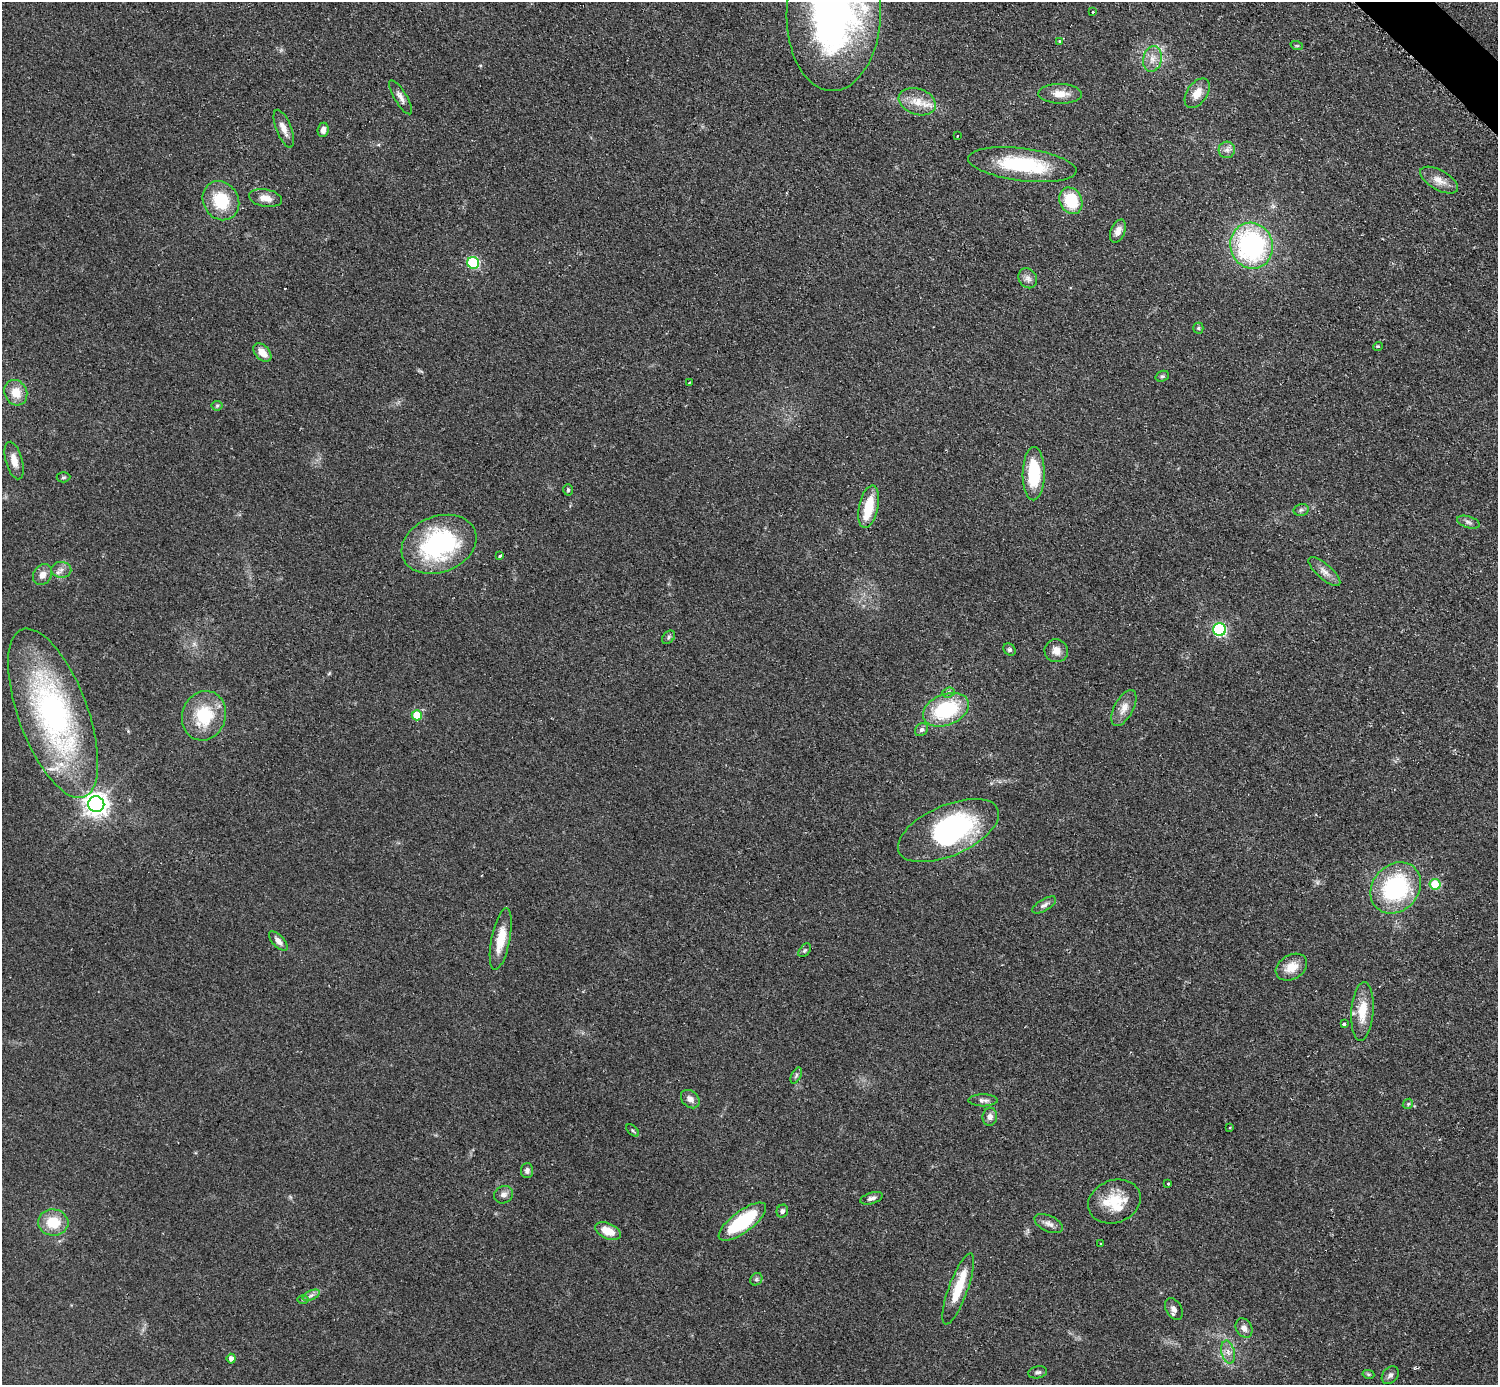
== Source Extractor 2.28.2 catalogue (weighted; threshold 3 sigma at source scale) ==
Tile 10 of 4 x 4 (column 2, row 3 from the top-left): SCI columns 1504-2999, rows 1690-3072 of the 5993 x 5993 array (HDU 1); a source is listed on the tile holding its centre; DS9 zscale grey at full resolution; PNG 1500 x 1387 px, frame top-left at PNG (2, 2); each listed source drawn as its Kron ellipse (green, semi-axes under 4 px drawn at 4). Shown black and unused: <1% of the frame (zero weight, under 2 of 3 exposures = <1% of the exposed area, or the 3 px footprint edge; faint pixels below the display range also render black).
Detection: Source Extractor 2.28.2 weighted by HDU 2 'WHT'; one run over the whole footprint, this tile lists its part. Background 0.0508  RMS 0.0077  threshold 0.0346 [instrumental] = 3 sigma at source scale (4.5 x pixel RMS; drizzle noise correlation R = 1.50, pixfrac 1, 0.05/0.05 arcsec/px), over >= 5 px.
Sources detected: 101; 1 inside a brighter object's white glare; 2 cosmic-ray / hot-pixel residue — neither listed nor drawn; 6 inside a brighter listed object's ellipse — not listed separately; the other 92 listed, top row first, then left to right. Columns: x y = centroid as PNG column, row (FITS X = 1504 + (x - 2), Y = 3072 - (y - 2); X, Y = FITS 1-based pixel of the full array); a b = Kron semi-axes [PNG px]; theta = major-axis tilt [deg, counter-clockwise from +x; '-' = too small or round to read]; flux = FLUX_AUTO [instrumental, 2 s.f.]
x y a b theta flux
1093 12 3 3 - 1.5
834 13 78 47 89 320
1060 41 3 3 - 1.4
1297 46 6 4 -18 1
1152 59 13 9 80 6.5
1197 93 16 10 56 9.3
1060 94 22 10 -1 9.8
401 97 19 6 -59 4.6
917 102 19 13 -19 12
284 129 20 7 -68 6.6
323 130 7 5 83 4.1
957 136 3 2 - 1.1
1227 150 8 8 - 3.5
1022 165 55 16 -7 59
1439 180 21 10 -29 8
265 198 17 8 -10 7.3
221 201 20 17 -58 29
1071 201 14 11 -64 31
1118 231 12 7 67 5.6
1252 246 23 21 -73 130
473 263 6 6 - 72
1028 278 10 8 -56 3.7
1198 328 5 5 - 1.1
1378 346 5 3 - 0.86
262 352 10 7 -46 8.9
1162 376 7 5 20 1.4
689 382 3 2 - 1
16 393 13 11 -64 11
217 406 5 5 - 1.1
14 460 19 8 -74 7.7
1034 474 26 11 89 38
63 477 7 5 4 1.3
568 490 6 5 - 1.4
869 507 22 9 78 21
1301 510 8 5 13 1.8
1468 522 12 5 -17 2.5
439 544 39 28 21 100
500 556 4 3 - 4.2
61 570 10 8 -1 4
1324 572 20 7 -42 5.6
42 575 11 9 56 5.5
1220 630 6 6 - 100
668 637 8 5 45 1.6
1010 650 7 5 -45 1.7
1056 651 12 11 - 6.6
948 693 6 5 - 1.8
1124 708 20 9 62 7.4
946 710 24 15 22 54
53 713 89 34 -70 220
417 715 5 5 - 19
204 716 25 21 71 37
921 730 7 6 - 2.1
96 804 8 8 - 600
948 830 54 25 23 120
1435 884 5 5 - 26
1396 888 28 23 48 87
1044 905 13 6 31 3
501 939 31 9 79 18
278 941 12 5 -47 4.2
805 950 8 5 48 1.5
1291 967 17 12 31 11
1362 1011 29 11 86 17
1344 1024 3 3 - 8.5
796 1075 9 4 64 1.5
690 1099 10 8 -43 4.6
983 1100 15 6 0 3.2
1408 1104 5 4 - 1.1
990 1117 9 7 82 4.3
1229 1128 3 3 - 0.85
633 1130 7 4 -45 1.4
527 1171 7 6 - 2.5
1168 1184 3 3 - 2.1
503 1195 10 8 27 3.5
871 1198 11 5 17 3.1
1114 1202 27 21 21 25
782 1211 6 5 - 2.1
742 1222 28 10 37 55
53 1223 15 13 -5 19
1049 1224 15 7 -24 4.1
608 1231 13 7 -23 12
1100 1244 3 3 - 2.9
756 1279 7 5 46 1.7
958 1289 38 9 70 24
311 1295 9 4 23 2.3
303 1300 6 4 0 1
1174 1309 12 7 -62 3.5
1244 1328 10 7 -59 4
1228 1352 11 6 -75 4.4
231 1359 5 4 - 3.3
1038 1372 9 6 10 2.1
1368 1374 6 4 -11 1
1390 1375 10 7 49 2.5
Isophote crosses this tile's border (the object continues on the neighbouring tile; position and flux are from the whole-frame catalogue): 1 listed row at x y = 834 13